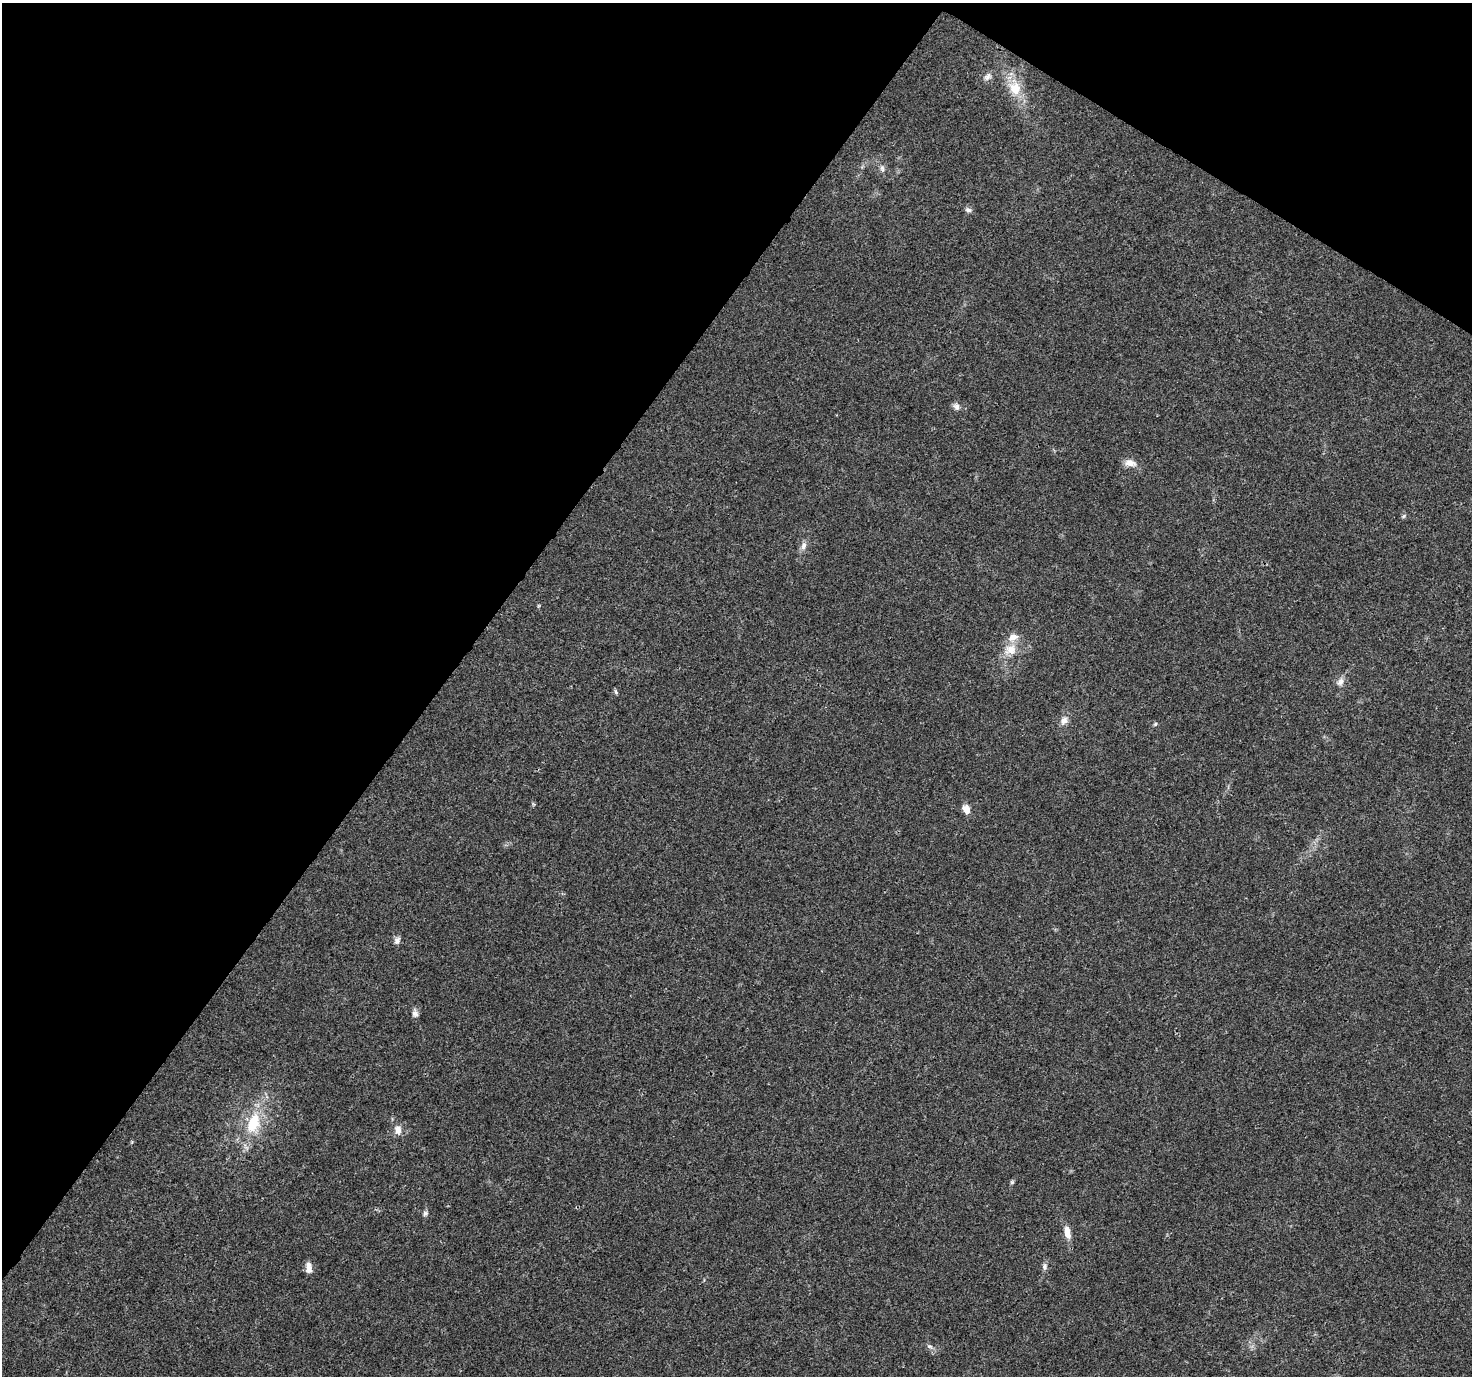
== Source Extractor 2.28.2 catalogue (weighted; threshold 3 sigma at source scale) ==
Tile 2 of 4 x 4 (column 2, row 1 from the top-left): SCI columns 1506-2975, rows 4355-5728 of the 5958 x 6028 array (HDU 1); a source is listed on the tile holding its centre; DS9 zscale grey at full resolution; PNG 1474 x 1378 px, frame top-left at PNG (2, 3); no overlay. Shown black and unused: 34% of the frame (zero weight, under 3 of 4 exposures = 5% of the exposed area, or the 3 px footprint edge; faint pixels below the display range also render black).
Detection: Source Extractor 2.28.2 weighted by HDU 2 'WHT'; one run over the whole footprint, this tile lists its part. Background 0.0158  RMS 0.0026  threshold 0.0117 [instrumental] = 3 sigma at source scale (4.5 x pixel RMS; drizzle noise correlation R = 1.50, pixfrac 1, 0.0396/0.0396 arcsec/px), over >= 5 px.
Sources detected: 25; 1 inside a brighter listed object's ellipse — not listed separately; the other 24 listed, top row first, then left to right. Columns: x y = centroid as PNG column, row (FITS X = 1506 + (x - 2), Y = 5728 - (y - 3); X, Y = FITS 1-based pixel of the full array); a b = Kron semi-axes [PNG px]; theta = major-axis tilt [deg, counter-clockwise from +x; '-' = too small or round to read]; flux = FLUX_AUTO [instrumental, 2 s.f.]
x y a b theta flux
988 77 13 8 37 1.3
1015 88 23 17 -70 6.7
882 168 9 6 -80 0.81
968 210 9 5 -13 0.78
956 406 10 8 -70 1
1130 463 16 9 -7 2.1
1404 516 7 5 28 0.44
804 546 11 7 77 1.3
1011 650 19 15 27 4.4
1340 682 12 8 60 1.4
616 692 7 5 -72 0.41
1064 721 12 9 57 1.6
1155 724 5 5 - 0.37
966 809 12 8 -62 2
397 940 10 7 59 0.99
415 1013 9 7 -77 1.1
253 1123 31 18 71 11
398 1130 12 9 84 1.8
1012 1182 5 5 - 0.39
425 1213 7 6 - 0.65
1067 1232 18 8 -79 2.6
1045 1267 10 6 90 0.87
309 1268 14 7 -84 1.8
930 1346 8 5 -18 0.62